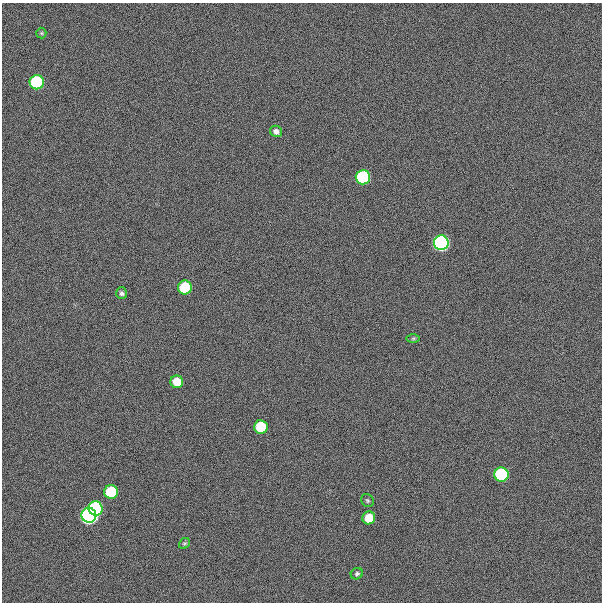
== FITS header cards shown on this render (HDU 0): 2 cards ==
NAXIS1  =                  600
NAXIS2  =                  600

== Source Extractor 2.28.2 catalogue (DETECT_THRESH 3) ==
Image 600 x 600 px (HDU 0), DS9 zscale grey, 1 PNG px = 1 image px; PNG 604 x 604 px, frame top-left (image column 1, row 600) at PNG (2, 3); each listed source drawn as its Kron ellipse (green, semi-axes under 4 px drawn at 4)
Background 300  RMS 19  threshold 57.8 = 3 sigma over >= 5 px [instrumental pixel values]
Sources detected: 18; all 18 listed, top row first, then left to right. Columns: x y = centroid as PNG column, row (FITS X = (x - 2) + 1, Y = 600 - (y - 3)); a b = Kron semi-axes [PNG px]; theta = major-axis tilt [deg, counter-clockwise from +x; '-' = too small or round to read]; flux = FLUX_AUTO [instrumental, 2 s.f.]
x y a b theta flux
41 33 5 5 - 1.6e+03
37 82 7 7 - 2.0e+05
276 131 6 5 - 5.7e+03
363 177 7 7 - 2.0e+05
441 243 7 7 - 6.0e+05
185 287 7 7 - 8.5e+04
122 293 6 5 - 3.3e+03
413 338 7 4 1 1.8e+03
177 382 6 6 - 2.8e+04
261 427 7 7 - 7.1e+04
501 475 7 7 - 2.0e+05
111 492 7 7 - 9.3e+04
367 500 7 6 - 2.2e+03
96 508 7 7 - 2.2e+05
89 515 7 7 - 1.0e+06
369 518 6 6 - 3.0e+04
184 543 6 5 - 1.9e+03
357 574 6 5 - 2.8e+03